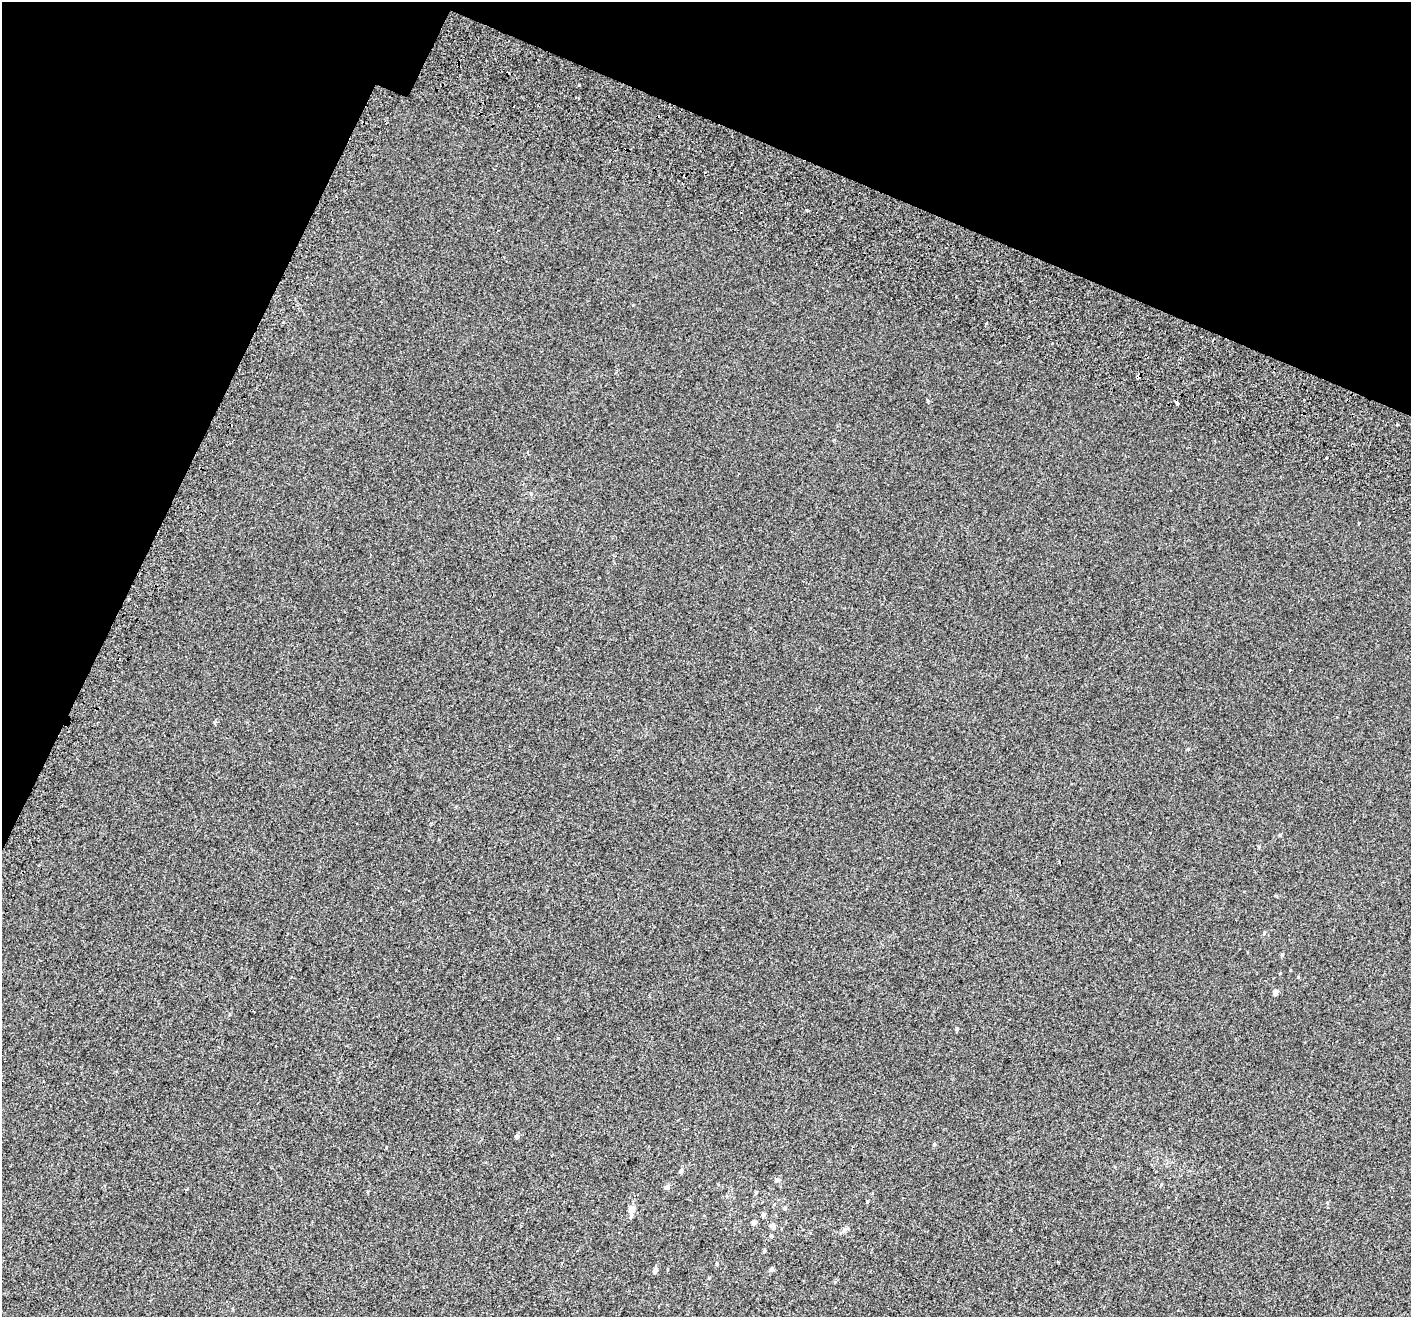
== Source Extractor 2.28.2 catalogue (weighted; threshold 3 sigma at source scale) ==
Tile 2 of 4 x 4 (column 2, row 1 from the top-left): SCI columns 1488-2896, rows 4330-5644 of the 5785 x 5965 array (HDU 1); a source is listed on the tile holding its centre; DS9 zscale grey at full resolution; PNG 1413 x 1319 px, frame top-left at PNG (2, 2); no overlay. Shown black and unused: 21% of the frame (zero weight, under 2 of 3 exposures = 6% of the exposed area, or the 3 px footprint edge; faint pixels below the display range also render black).
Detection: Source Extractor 2.28.2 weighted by HDU 2 'WHT'; one run over the whole footprint, this tile lists its part. Background 0.00147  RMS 0.0064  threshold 0.0287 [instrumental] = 3 sigma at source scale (4.5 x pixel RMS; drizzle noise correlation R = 1.50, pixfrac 1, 0.0396/0.0396 arcsec/px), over >= 5 px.
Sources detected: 31; all 31 listed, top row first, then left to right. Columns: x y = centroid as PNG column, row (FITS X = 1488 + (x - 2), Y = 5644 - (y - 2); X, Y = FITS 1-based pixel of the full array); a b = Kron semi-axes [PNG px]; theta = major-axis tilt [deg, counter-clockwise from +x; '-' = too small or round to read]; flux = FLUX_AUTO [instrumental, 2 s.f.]
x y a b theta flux
579 85 3 3 - 0.65
807 211 4 3 - 0.6
986 323 3 2 - 1.2
1138 377 4 3 - 2.1
1177 403 3 3 - 3.9
1326 458 3 3 - 2.5
128 599 3 2 - 1.2
1280 834 5 3 - 0.58
1259 847 5 3 - 0.59
1264 933 5 4 - 0.75
1282 955 5 4 - 0.71
1298 977 4 4 - 0.47
1276 992 5 4 - 3.4
957 1028 5 4 - 0.8
517 1136 5 4 - 1.2
934 1144 4 4 - 0.58
681 1171 6 4 73 1.4
777 1180 5 5 - 1.2
1161 1184 5 3 - 0.5
667 1187 5 5 - 1.8
756 1192 5 4 - 0.72
867 1201 4 3 - 0.61
785 1208 5 5 - 0.97
632 1209 5 5 - 7.5
763 1215 4 4 - 1.6
754 1222 4 4 - 2
772 1225 6 5 - 2.1
844 1230 7 6 - 1.7
764 1250 5 4 - 0.69
771 1269 5 4 - 1.5
655 1270 6 5 - 1.7
Overlapping masked pixels (flux is a lower limit): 2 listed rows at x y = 1138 377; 128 599
Unlisted compact peaks at least as high as the median listed source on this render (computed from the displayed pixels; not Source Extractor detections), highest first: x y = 1188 749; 928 401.